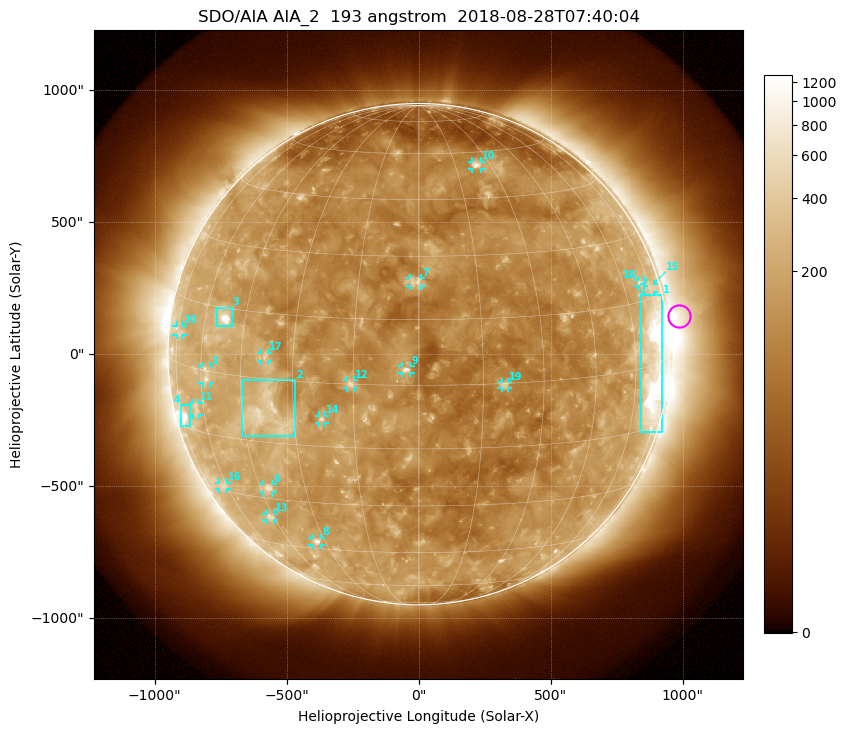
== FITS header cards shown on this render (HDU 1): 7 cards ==
TELESCOP= 'SDO/AIA'
INSTRUME= 'AIA_2'
WAVELNTH=                  193
WAVEUNIT= 'angstrom'
DATE-OBS= '2018-08-28T07:40:04.84'
CTYPE1  = 'HPLN-TAN'
CTYPE2  = 'HPLT-TAN'

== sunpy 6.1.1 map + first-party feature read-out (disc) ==
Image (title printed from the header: SDO/AIA AIA_2  193 angstrom  2018-08-28T07:40:04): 1024 x 1024 px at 2.4 arcsec/px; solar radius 950 arcsec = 396 px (full disc in frame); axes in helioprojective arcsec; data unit not stated in the header (colour bar unlabelled)
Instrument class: DISC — disc imager (sunpy class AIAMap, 193 A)
Bright regions (active regions / flare kernels): reference = the median radial profile (limb darkening/brightening removed); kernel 9 px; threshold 5 sigma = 212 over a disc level ~118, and >= 1.15x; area >= 12 px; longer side >= 9 px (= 22 arcsec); searched inside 0.97 R_sun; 23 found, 20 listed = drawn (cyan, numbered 1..; 16 of them under ~33 arcsec drawn as corner ticks so the feature stays visible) (cap 20 boxes per figure: the strongest are kept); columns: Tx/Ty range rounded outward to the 5 arcsec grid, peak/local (2 s.f.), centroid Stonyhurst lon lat
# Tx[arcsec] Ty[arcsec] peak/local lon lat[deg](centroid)
1 840..925 -295..225 12 +68 +0
2 -670..-465 -310..-95 4.8 -37 -8
3 -765..-705 105..175 13 -52 +13
4 -900..-865 -270..-195 6.7 -71 -12
5 -820..-790 -110..-45 4 -58 -1
6 -590..-550 -525..-490 4.4 -42 -27
7 -35..10 260..290 4.4 -1 +24
8 -400..-370 -725..-695 4.8 -33 -42
9 -65..-30 -75..-45 6.7 -3 +4
10 205..235 700..730 4.9 +24 +55
11 -855..-830 -230..-185 2.6 -64 -10
12 -270..-245 -130..-95 4.5 -16 +0
13 -575..-545 -630..-605 3.5 -46 -36
14 -380..-355 -260..-230 5 -23 -8
15 855..890 235..270 2.3 +75 +17
16 -755..-725 -510..-485 2.6 -62 -28
17 -595..-570 -30..5 3.6 -38 +5
18 830..855 260..280 2.8 +70 +19
19 315..340 -130..-105 4.2 +20 +0
20 -920..-895 70..110 2.2 -74 +7
Off-limb structures (1.02-1.3 R_sun): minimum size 162 px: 4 found; the strongest spans PA ~250..315 deg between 1.02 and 1.3 R_sun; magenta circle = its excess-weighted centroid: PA ~280 deg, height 1.05 R_sun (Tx ~990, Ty ~145 arcsec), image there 3.1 x the reference